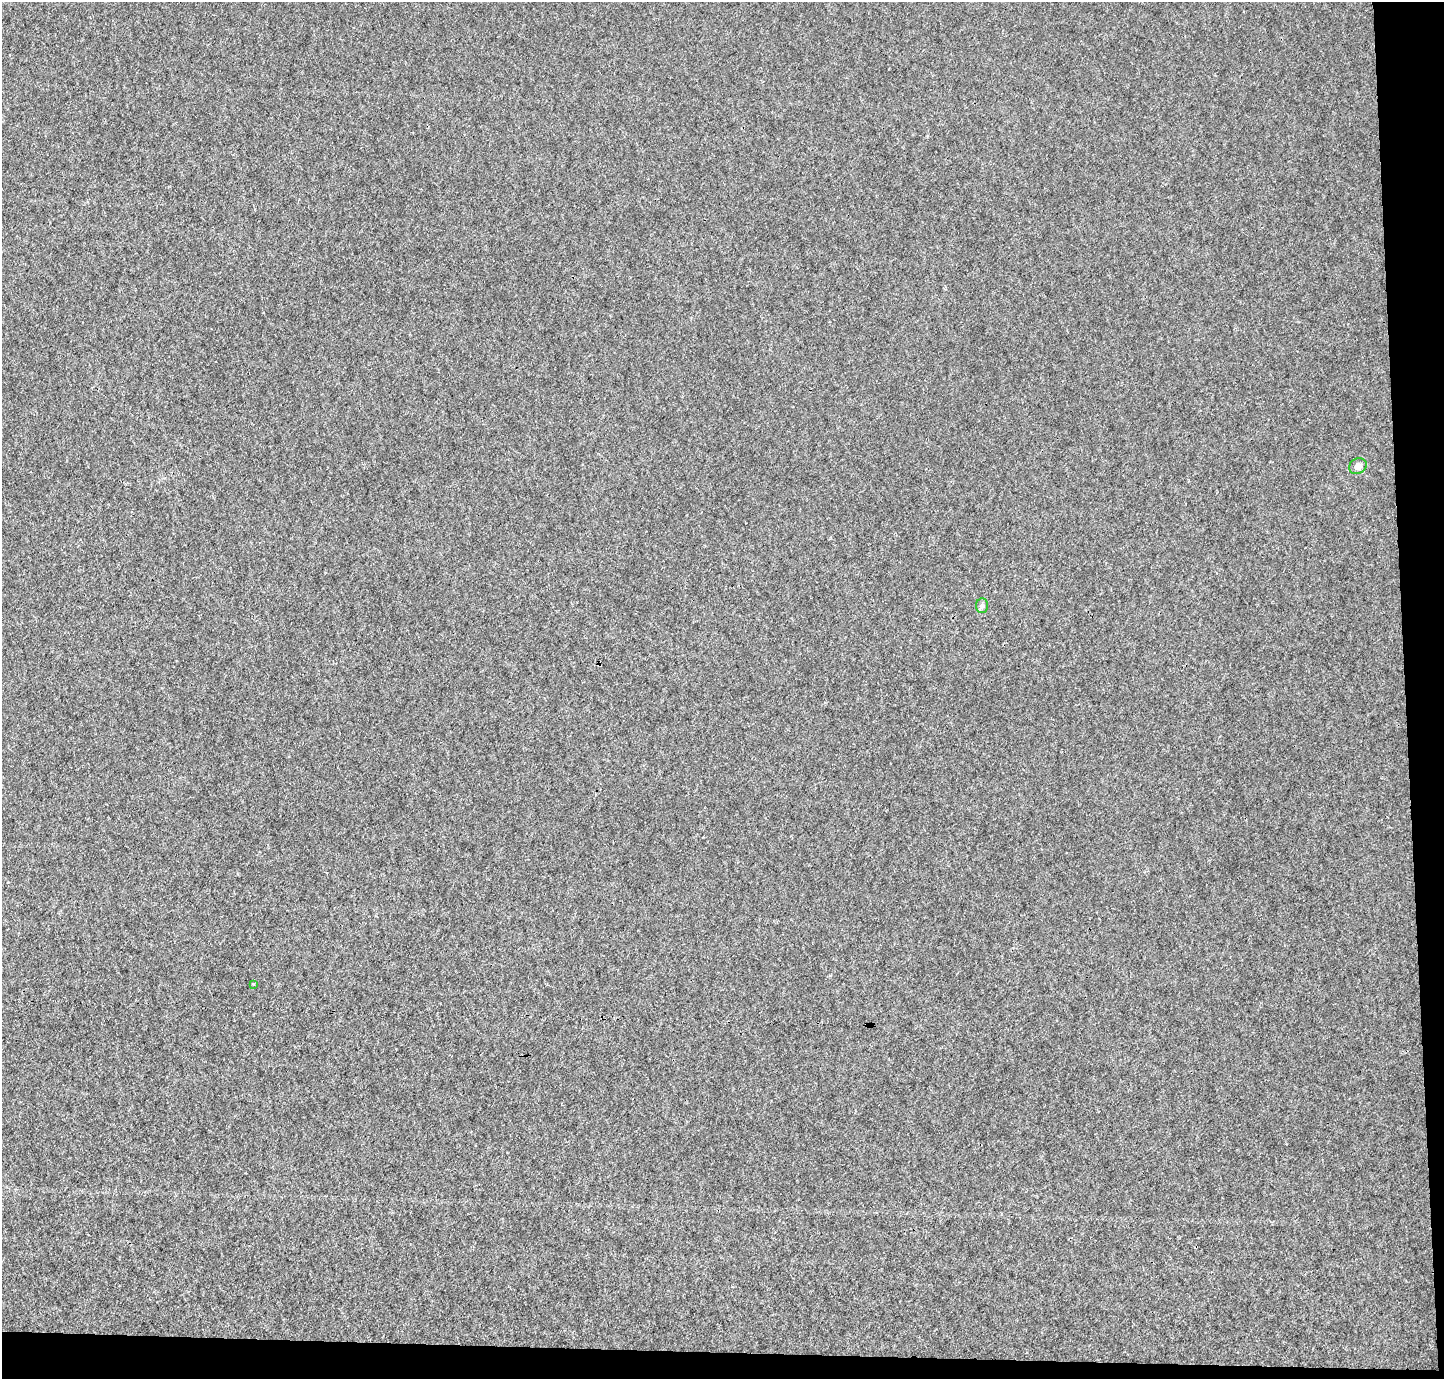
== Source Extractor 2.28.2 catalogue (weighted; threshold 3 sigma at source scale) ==
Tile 9 of 3 x 3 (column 3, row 3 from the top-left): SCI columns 2884-4325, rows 84-1460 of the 4325 x 4301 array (HDU 1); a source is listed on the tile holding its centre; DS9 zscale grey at full resolution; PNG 1446 x 1381 px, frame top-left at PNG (2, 2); each listed source drawn as its Kron ellipse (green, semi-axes under 4 px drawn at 4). Shown black and unused: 5% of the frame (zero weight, under 3 of 4 exposures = <1% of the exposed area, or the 3 px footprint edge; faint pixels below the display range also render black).
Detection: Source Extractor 2.28.2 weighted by HDU 2 'WHT'; one run over the whole footprint, this tile lists its part. Background 0.00223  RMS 0.0054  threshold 0.0242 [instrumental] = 3 sigma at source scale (4.5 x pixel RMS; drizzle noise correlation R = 1.50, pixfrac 1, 0.05/0.05 arcsec/px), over >= 5 px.
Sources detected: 3; all 3 listed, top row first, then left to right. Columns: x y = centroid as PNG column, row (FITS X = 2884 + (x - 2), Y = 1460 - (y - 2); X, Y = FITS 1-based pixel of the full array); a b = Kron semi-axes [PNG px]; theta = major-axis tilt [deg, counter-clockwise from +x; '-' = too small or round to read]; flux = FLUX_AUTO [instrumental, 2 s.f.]
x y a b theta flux
1358 466 9 7 32 2.3
982 606 7 6 - 1.3
253 984 4 3 - 0.46